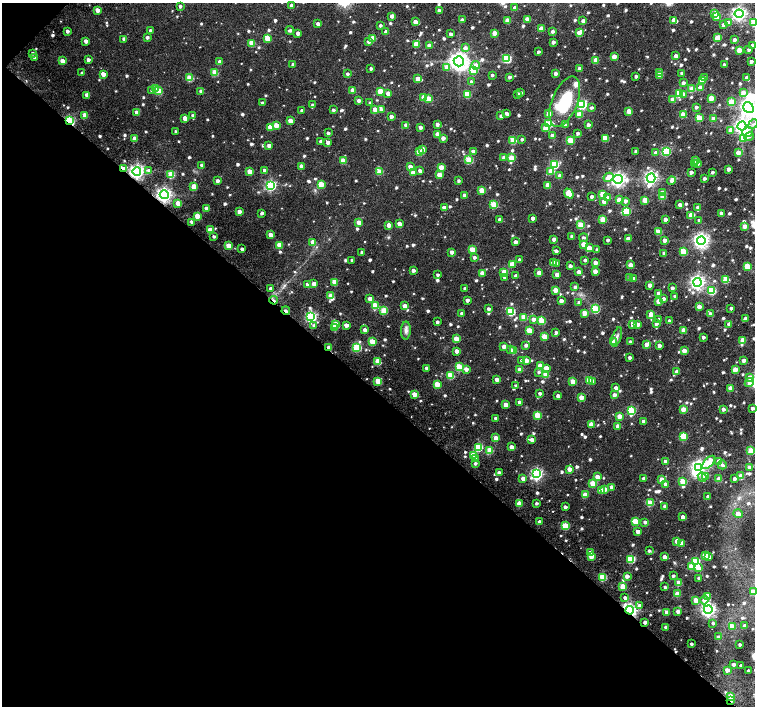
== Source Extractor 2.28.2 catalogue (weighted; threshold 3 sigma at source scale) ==
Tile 9 of 4 x 4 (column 1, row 3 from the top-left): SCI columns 81-1585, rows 1717-3123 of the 6180 x 6180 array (HDU 1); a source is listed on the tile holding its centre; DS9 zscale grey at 2 x 2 block average (1 PNG px = mean of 2 x 2 image px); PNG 757 x 708 px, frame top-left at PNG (2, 3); each listed source drawn as its Kron ellipse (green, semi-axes under 4 px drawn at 4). Shown black and unused: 45% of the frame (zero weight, under 4 of 7 exposures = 6% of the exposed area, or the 3 px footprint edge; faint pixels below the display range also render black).
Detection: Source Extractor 2.28.2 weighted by HDU 2 'WHT'; one run over the whole footprint, this tile lists its part. Background 0.0219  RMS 0.0064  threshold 0.026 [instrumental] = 3 sigma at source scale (4.09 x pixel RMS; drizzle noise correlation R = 1.36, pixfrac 0.8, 0.0396/0.0396 arcsec/px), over >= 5 px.
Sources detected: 944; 3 inside a brighter object's white glare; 2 cosmic-ray / hot-pixel residue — neither listed nor drawn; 1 coinciding with a brighter row at this scale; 17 inside a brighter listed object's ellipse — not listed separately; of the other 921, all 500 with FLUX_AUTO >= 2.69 (the completeness limit of this list) listed and drawn (421 fainter detections not listed), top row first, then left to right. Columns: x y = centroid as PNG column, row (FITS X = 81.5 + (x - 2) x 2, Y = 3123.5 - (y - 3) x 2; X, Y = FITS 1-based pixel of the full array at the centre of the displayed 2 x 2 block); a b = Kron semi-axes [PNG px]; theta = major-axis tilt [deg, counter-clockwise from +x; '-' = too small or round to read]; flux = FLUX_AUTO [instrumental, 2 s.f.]
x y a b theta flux
180 6 3 3 - 3.5
291 6 3 2 - 6.2
515 8 3 2 - 8.8
97 10 3 3 - 9.7
439 11 3 3 - 5.9
715 14 3 3 - 31
739 14 4 4 - 400
392 16 3 3 - 5.9
717 16 3 3 - 21
527 19 3 3 - 10
462 20 3 3 - 3.1
508 20 3 3 - 19
673 20 3 2 - 8.9
583 21 3 2 - 7
415 22 3 3 - 11
728 22 4 3 - 4.3
754 22 3 3 - 52
318 24 3 2 - 6
380 25 3 2 - 3.2
723 25 3 3 - 4.5
541 28 3 3 - 15
290 30 4 3 - 3.4
67 31 3 2 - 4.2
150 31 3 3 - 4
553 31 3 2 - 3.8
386 32 3 2 - 6.7
298 33 2 2 - 6.1
494 33 3 3 - 16
579 33 4 3 - 10
450 34 3 2 - 4.2
147 37 2 2 - 4
267 38 4 3 - 27
373 38 3 3 - 20
717 38 3 3 - 24
124 39 3 3 - 5.5
734 40 2 2 - 7
86 41 3 3 - 6.8
368 41 3 3 - 4.7
553 42 3 2 - 4.6
252 43 3 3 - 25
416 44 3 3 - 17
753 45 3 3 - 3.8
429 46 3 3 - 9.1
465 48 4 3 - 6.5
739 50 3 3 - 23
749 50 3 2 - 3.4
538 52 2 2 - 3.1
33 53 3 3 - 3.3
614 56 3 3 - 16
676 56 3 2 - 6.7
35 58 3 3 - 4.3
507 58 3 3 - 75
88 60 3 2 - 4.5
596 60 3 3 - 19
62 61 3 3 - 12
459 61 5 5 - 760
751 61 2 2 - 4.2
220 62 3 3 - 8.9
293 64 3 2 - 4.2
476 65 4 4 - 8
724 65 2 2 - 4.3
447 67 4 3 - 13
371 68 2 2 - 3.1
579 69 3 3 - 7.1
473 70 3 3 - 65
82 73 3 3 - 2.9
215 73 3 3 - 26
660 73 3 3 - 11
682 73 2 2 - 3.2
103 74 3 3 - 10
347 74 3 2 - 3.4
555 74 2 2 - 4.9
492 75 2 2 - 2.8
660 75 3 3 - 9.2
636 76 3 2 - 3.7
509 77 3 2 - 4.1
747 77 3 3 - 5.7
190 78 3 3 - 38
704 78 3 2 - 6
418 79 3 3 - 16
702 80 3 3 - 20
472 82 3 3 - 5.6
683 83 3 3 - 3.7
155 88 3 3 - 14
700 88 3 3 - 10
692 89 3 3 - 28
152 90 3 3 - 4.1
353 90 3 3 - 11
159 91 3 3 - 22
201 91 3 3 - 5.2
380 91 3 3 - 27
388 93 3 3 - 8.7
521 93 3 2 - 2.7
743 93 4 3 - 10
467 94 3 3 - 32
518 94 3 2 - 4.7
679 94 3 3 - 51
684 94 4 3 - 4.9
87 95 3 3 - 10
424 97 3 3 - 13
711 98 3 3 - 26
429 99 3 3 - 20
673 99 3 3 - 11
359 100 3 3 - 5.2
565 102 26 12 68 65
731 102 3 3 - 36
262 103 3 2 - 3.6
370 103 3 2 - 2.8
582 104 4 4 - 100
312 105 3 3 - 3.5
696 107 3 2 - 3.7
591 108 3 3 - 3.1
748 108 6 4 -55 480
375 109 3 3 - 15
333 110 3 3 - 2.9
381 110 3 3 - 6
302 111 2 2 - 5.3
629 111 3 3 - 17
136 112 3 3 - 5.7
507 113 4 2 - 3.7
548 114 3 3 - 11
579 114 3 3 - 24
85 115 3 3 - 14
683 115 3 3 - 29
193 116 3 3 - 4.3
501 116 2 2 - 4.7
391 117 2 2 - 5.7
185 118 3 3 - 13
699 118 3 3 - 36
714 119 3 3 - 9.3
69 120 4 3 - 130
290 121 3 3 - 13
437 124 3 3 - 4.1
549 124 3 3 - 54
753 124 5 3 - 3.3
276 125 3 3 - 17
406 125 3 3 - 6.8
565 125 3 3 - 3.6
588 125 3 3 - 4.6
742 126 4 4 - 380
270 127 3 3 - 12
420 127 3 2 - 6.6
546 128 4 3 - 13
731 130 3 3 - 10
176 131 2 2 - 2.9
748 132 5 5 - 11
328 133 3 2 - 3.7
577 133 2 2 - 3.6
437 134 3 3 - 13
552 136 3 3 - 11
749 137 5 4 - 2.7
134 138 3 3 - 11
443 138 3 3 - 7.3
605 138 3 3 - 28
744 138 3 3 - 23
522 139 3 3 - 2.9
513 140 3 3 - 34
570 140 3 3 - 36
321 141 3 2 - 4
328 142 3 3 - 5.9
269 145 3 2 - 6.7
423 149 4 3 - 6.2
636 151 2 2 - 3.7
666 151 3 3 - 84
419 152 3 3 - 29
473 152 3 3 - 5.2
738 152 3 3 - 13
656 153 3 3 - 11
503 157 3 3 - 3.1
511 158 3 3 - 32
469 160 3 3 - 43
343 161 3 3 - 24
695 161 3 3 - 18
698 163 3 2 - 8.8
554 164 3 3 - 86
694 164 4 3 - 3.1
202 165 3 2 - 4.4
301 166 3 3 - 7.7
410 166 3 3 - 8.3
441 167 3 3 - 12
124 168 4 3 - 9.8
728 169 3 2 - 7.2
149 170 4 3 - 4.5
264 170 3 3 - 5.1
249 171 3 3 - 17
420 171 3 3 - 6.7
551 171 3 3 - 20
137 172 4 4 - 400
380 172 3 3 - 23
691 172 2 2 - 5.8
712 172 3 2 - 2.8
413 173 3 3 - 12
171 174 3 3 - 38
439 175 3 3 - 17
560 176 3 3 - 9.4
608 177 5 4 - 17
651 178 5 4 - 310
704 178 2 2 - 4
618 179 4 4 - 390
217 181 3 2 - 4.8
458 181 3 3 - 2.8
672 181 4 3 - 5.5
321 184 3 3 - 30
271 185 4 4 - 170
548 185 3 3 - 18
194 187 3 3 - 23
482 190 3 3 - 23
662 193 3 3 - 19
569 194 5 3 - 34
603 194 3 3 - 25
164 195 4 4 - 430
464 195 3 2 - 5.7
663 196 3 3 - 16
592 197 2 2 - 4.1
608 198 3 3 - 9.8
619 200 3 3 - 11
645 200 3 3 - 21
625 201 3 3 - 6.9
604 202 3 3 - 9.5
178 203 3 3 - 19
494 205 3 3 - 41
680 205 3 2 - 6.7
697 207 3 3 - 4
207 208 3 3 - 11
444 208 3 3 - 7.9
239 211 3 3 - 8.3
627 211 3 3 - 62
262 213 3 2 - 3.5
721 213 4 2 - 2.8
691 215 3 3 - 20
197 216 3 3 - 19
532 218 3 2 - 6.8
500 219 3 3 - 4.7
603 219 3 3 - 27
665 219 3 2 - 7.1
699 220 3 2 - 2.7
192 222 2 2 - 4.5
359 222 3 3 - 12
399 224 4 3 - 10
389 225 3 3 - 12
581 225 3 3 - 40
745 226 3 3 - 12
210 230 3 3 - 19
659 232 3 3 - 23
270 235 3 3 - 14
214 236 3 2 - 2.9
572 236 2 2 - 5.1
584 238 4 3 - 3.2
554 239 2 2 - 6.6
628 239 3 3 - 13
608 240 2 2 - 3.5
664 240 3 3 - 6.9
701 240 4 4 - 470
313 242 3 3 - 14
515 242 3 2 - 5.9
583 244 3 3 - 15
279 245 3 3 - 19
229 246 3 3 - 19
589 248 3 3 - 17
242 249 3 2 - 3.1
472 249 3 3 - 25
597 250 3 3 - 3.3
556 251 3 2 - 4.6
362 252 2 2 - 2.7
452 252 3 3 - 6
683 252 3 3 - 38
664 253 3 2 - 3.2
474 257 3 3 - 3.3
352 260 2 2 - 3
520 260 3 2 - 4.7
585 260 2 2 - 3.4
553 263 3 3 - 7.5
557 263 3 2 - 4.1
595 263 3 3 - 13
512 264 3 3 - 17
630 265 3 3 - 13
570 266 2 2 - 6.2
747 266 3 3 - 38
413 270 3 2 - 5.3
595 271 3 3 - 10
504 272 3 3 - 21
579 272 3 3 - 7.9
482 273 3 3 - 12
539 273 4 3 - 10
438 275 2 2 - 2.9
557 275 3 3 - 11
516 276 3 2 - 5.2
504 277 3 3 - 2.9
630 277 3 3 - 3.9
634 278 3 2 - 6.1
726 279 3 3 - 35
335 282 3 3 - 21
698 282 4 4 - 380
307 284 3 2 - 3
314 284 3 3 - 13
650 285 2 2 - 7.5
575 287 3 3 - 3
672 288 3 2 - 3.8
271 289 3 2 - 5.5
465 289 2 2 - 3.9
555 290 3 3 - 18
712 291 3 3 - 65
658 293 3 2 - 4.9
331 296 3 3 - 23
675 296 2 2 - 3.9
370 299 3 3 - 12
663 299 3 3 - 5.6
274 300 4 2 - 3
467 300 3 2 - 4.4
561 301 3 2 - 7
658 301 3 3 - 14
579 303 4 3 - 4.5
375 305 3 3 - 34
405 306 3 3 - 15
699 307 3 3 - 11
731 308 2 2 - 4
489 309 3 3 - 4.4
596 309 3 3 - 66
286 311 4 2 - 11
384 311 3 3 - 33
511 311 4 3 - 65
585 313 3 3 - 22
462 314 3 2 - 5
651 314 3 3 - 12
710 314 3 3 - 5.8
311 317 4 3 - 190
524 317 3 3 - 29
745 318 3 2 - 3.3
533 319 3 3 - 6.4
659 320 3 3 - 5.5
541 321 3 3 - 35
669 321 2 2 - 5.1
437 322 2 2 - 3.9
336 324 3 3 - 32
637 324 3 3 - 14
656 324 3 3 - 4.4
729 324 3 3 - 8.3
314 325 3 3 - 2.8
346 325 4 2 - 8.1
632 325 4 4 - 3.4
334 327 3 3 - 9.6
365 330 3 3 - 6.8
406 330 9 5 88 4.9
529 330 3 3 - 25
683 330 3 3 - 17
556 332 2 2 - 3.7
544 336 3 3 - 24
617 337 10 3 72 4.5
703 337 2 2 - 4.2
456 339 3 3 - 25
743 340 3 3 - 20
372 342 3 3 - 31
613 342 3 3 - 20
630 342 2 2 - 3
646 344 3 3 - 7.3
526 345 3 3 - 4.5
659 346 3 2 - 5.1
329 347 3 2 - 11
357 347 3 3 - 79
504 347 3 3 - 7.7
510 350 3 3 - 3.3
457 351 3 3 - 9.7
514 351 3 3 - 19
684 351 3 3 - 12
629 357 2 2 - 4.4
526 360 3 3 - 15
744 360 3 2 - 8.2
522 361 3 3 - 7.1
378 362 4 3 - 24
540 366 3 3 - 17
459 367 3 3 - 47
427 368 3 2 - 4.1
546 368 3 3 - 11
466 369 3 3 - 7.9
735 369 3 3 - 18
520 370 3 3 - 13
677 371 3 2 - 8.6
539 372 3 3 - 2.8
546 374 3 3 - 28
450 375 3 3 - 30
750 377 4 3 - 8.6
497 379 3 3 - 8.2
589 380 3 3 - 25
378 381 3 3 - 33
573 381 3 3 - 18
593 381 3 3 - 4.2
749 383 4 4 - 5.6
437 384 3 3 - 28
516 386 3 3 - 3.5
616 388 3 3 - 8.8
730 388 3 3 - 12
540 393 3 2 - 3.3
414 394 3 3 - 16
614 395 3 3 - 7
558 396 3 2 - 5.7
581 397 3 3 - 18
519 402 2 2 - 3.6
506 405 3 3 - 15
752 408 2 2 - 4.2
683 409 3 3 - 19
723 409 3 3 - 4.8
631 411 4 3 - 71
537 415 3 3 - 36
619 416 3 3 - 15
496 418 2 2 - 3.9
644 421 3 2 - 7.7
591 424 3 3 - 15
618 426 3 3 - 13
683 436 3 3 - 41
496 438 3 3 - 16
532 440 3 3 - 8.3
478 447 3 3 - 69
511 447 3 3 - 7.2
490 450 3 3 - 33
751 451 3 3 - 36
473 455 3 3 - 15
476 459 3 3 - 2.9
665 461 3 3 - 6.6
719 461 3 3 - 17
709 462 8 4 48 31
475 463 3 3 - 3.1
722 465 4 3 - 3.1
699 467 4 3 - 380
749 467 3 3 - 3.2
569 469 3 3 - 12
499 473 3 3 - 6.4
537 474 4 4 - 220
706 476 4 3 - 17
741 476 3 3 - 20
597 477 3 3 - 14
702 477 5 4 - 4.6
523 478 3 3 - 8.3
644 478 3 2 - 3.8
719 479 3 3 - 17
734 479 2 2 - 4.9
662 480 3 3 - 25
683 481 3 3 - 37
593 484 3 3 - 31
665 484 3 3 - 4.5
612 487 3 3 - 6.3
605 489 3 3 - 8
601 490 3 3 - 11
585 495 3 3 - 19
708 497 3 2 - 7.3
519 503 3 3 - 20
536 503 3 2 - 2.9
650 503 3 3 - 33
665 506 3 3 - 6.3
565 507 2 2 - 4.8
738 514 5 3 - 11
683 517 3 2 - 8.8
635 521 4 3 - 29
539 522 3 3 - 9.5
645 522 3 3 - 4.4
565 526 3 3 - 48
638 531 3 3 - 8.9
677 541 3 3 - 18
682 544 3 3 - 8.8
649 551 3 3 - 2.9
590 552 3 3 - 7.1
705 555 3 3 - 14
591 556 3 3 - 27
664 557 3 3 - 9.3
709 557 3 3 - 6.9
630 559 3 3 - 39
696 562 3 3 - 80
692 566 3 3 - 30
698 568 3 3 - 16
627 576 3 2 - 8.7
673 576 2 2 - 3
603 577 3 3 - 48
699 578 2 2 - 4.8
679 583 3 3 - 24
623 586 3 3 - 24
665 587 2 2 - 3.2
753 592 3 3 - 27
677 594 3 3 - 23
708 597 3 3 - 8.7
625 598 3 2 - 4.9
696 600 3 3 - 20
704 600 4 4 - 8.5
640 605 3 3 - 3.7
708 609 4 4 - 400
630 610 4 3 - 370
678 611 3 3 - 6.5
667 612 3 3 - 10
645 622 2 2 - 6.2
713 623 3 2 - 3.4
732 626 3 3 - 19
745 626 3 2 - 5.4
666 627 3 2 - 6.4
719 637 3 3 - 4.9
691 644 2 2 - 3.1
740 644 2 2 - 3
733 665 2 2 - 4.9
741 666 2 2 - 4.6
727 670 3 3 - 8.5
749 671 2 2 - 4.3
731 696 3 3 - 20
731 700 3 2 - 9.7
Overlapping masked pixels (flux is a lower limit): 10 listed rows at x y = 69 120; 124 168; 137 172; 164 195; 274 300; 286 311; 329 347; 630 610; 645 622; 731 700
Isophote crosses this tile's border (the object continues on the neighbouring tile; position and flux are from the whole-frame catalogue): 5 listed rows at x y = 754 22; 753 45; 748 108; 751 451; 753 592